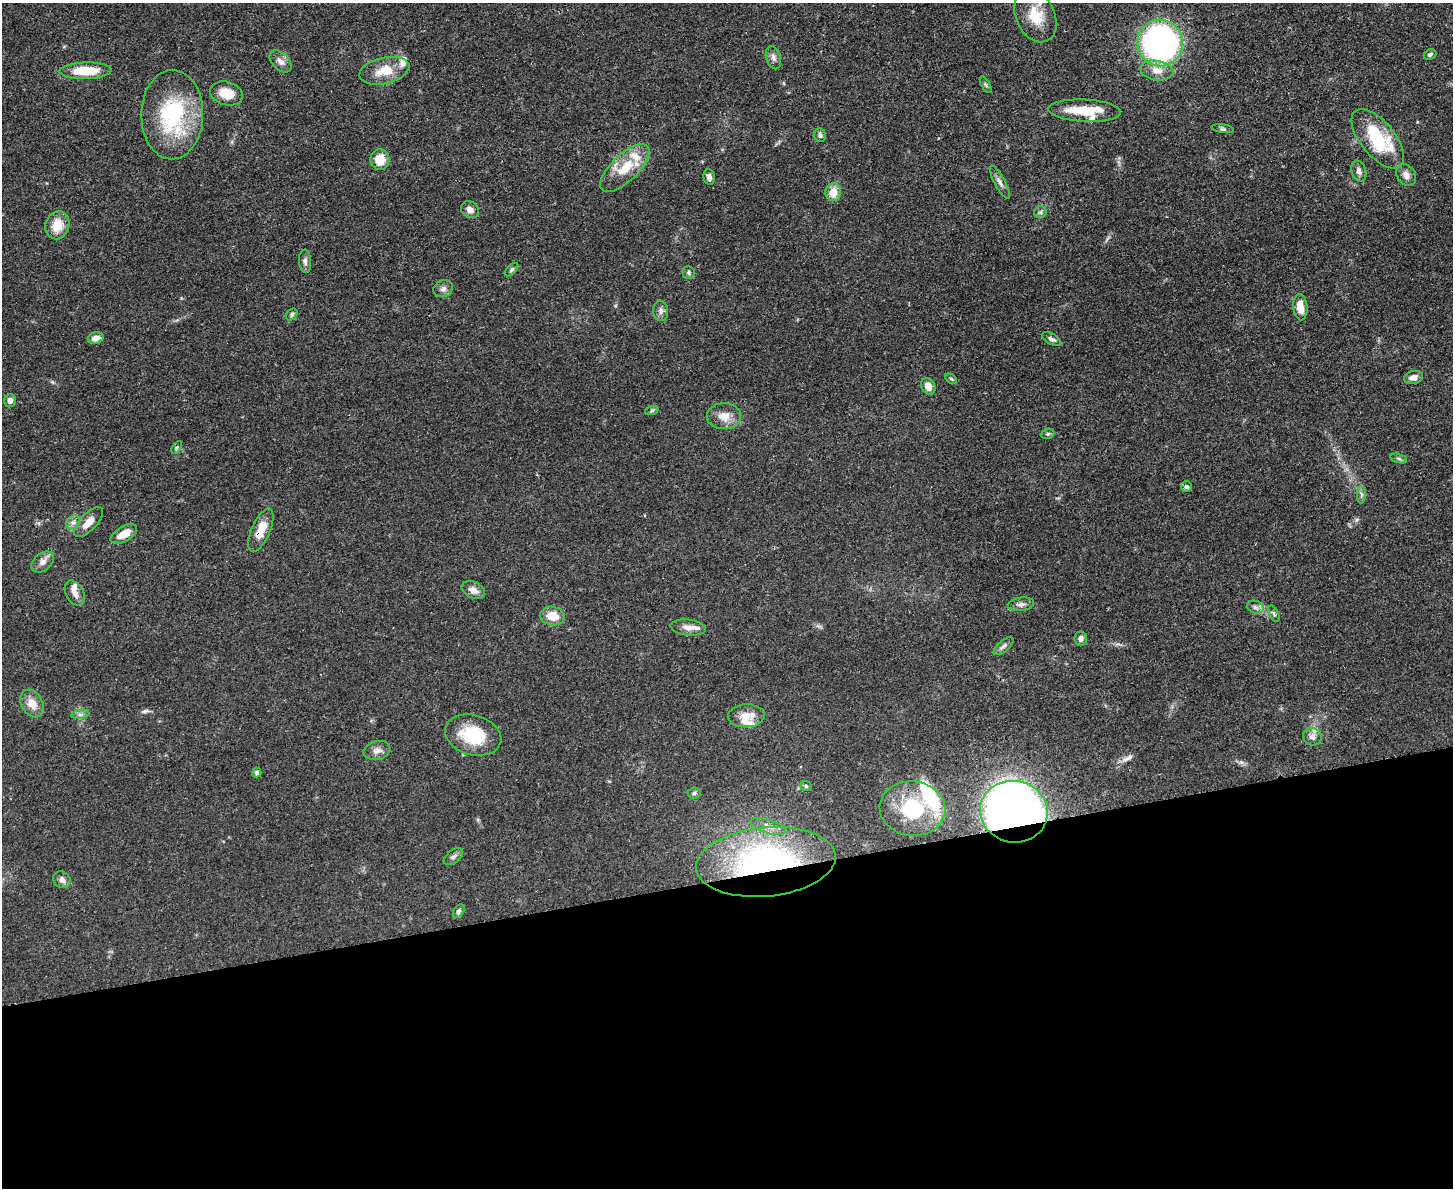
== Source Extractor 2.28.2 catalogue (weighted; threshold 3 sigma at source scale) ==
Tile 11 of 3 x 4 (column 2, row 4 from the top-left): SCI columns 1594-3044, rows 13-1198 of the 4749 x 4767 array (HDU 1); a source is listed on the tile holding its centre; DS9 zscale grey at full resolution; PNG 1455 x 1190 px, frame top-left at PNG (2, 3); each listed source drawn as its Kron ellipse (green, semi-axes under 4 px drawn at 4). Shown black and unused: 26% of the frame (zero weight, under 3 of 4 exposures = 2% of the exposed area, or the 3 px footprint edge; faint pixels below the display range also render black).
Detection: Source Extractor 2.28.2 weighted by HDU 2 'WHT'; one run over the whole footprint, this tile lists its part. Background 0.0461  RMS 0.0053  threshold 0.0236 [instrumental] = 3 sigma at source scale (4.5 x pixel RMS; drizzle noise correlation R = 1.50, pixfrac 1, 0.05/0.05 arcsec/px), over >= 5 px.
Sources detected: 81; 1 long thin detection or spike segment (spike, bleed or trail) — neither listed nor drawn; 5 inside a brighter listed object's ellipse — not listed separately; the other 75 listed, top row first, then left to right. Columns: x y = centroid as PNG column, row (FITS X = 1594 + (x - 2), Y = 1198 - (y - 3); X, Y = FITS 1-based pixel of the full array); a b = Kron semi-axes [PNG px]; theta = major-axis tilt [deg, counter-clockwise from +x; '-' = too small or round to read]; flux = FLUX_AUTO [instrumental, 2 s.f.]
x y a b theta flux
1035 16 27 19 -65 15
1160 43 23 22 - 160
1430 55 6 5 - 1.3
773 58 12 7 -74 2.4
280 61 13 8 -46 3.3
1157 70 16 10 -8 6
86 71 26 8 2 17
384 71 25 13 13 11
986 85 9 4 -60 0.91
226 93 17 11 -16 9.7
1085 111 36 11 -3 19
172 115 45 31 89 51
1223 129 11 4 -8 0.93
820 135 7 6 - 1.4
1378 139 36 17 -51 35
380 160 10 9 - 9.6
625 168 31 13 44 15
1359 171 11 7 -73 2.4
1406 175 12 9 -55 3.2
709 177 8 5 -81 2.2
1000 182 18 5 -62 2.5
833 192 9 8 - 6.9
470 210 9 7 -37 3.1
1040 212 6 6 - 1.1
57 225 14 12 72 9.5
305 261 12 6 -86 1.8
512 270 8 5 45 1.1
688 272 6 6 - 1.1
443 289 10 8 24 2.2
1300 307 13 7 -85 6.4
661 311 10 7 -84 2.2
292 315 6 5 - 1.1
96 338 8 5 15 3.5
1052 339 10 5 -28 1.6
1413 377 9 6 10 3
951 379 6 4 -31 0.71
928 386 8 6 -57 4.1
10 401 6 6 - 2.5
652 410 7 4 19 0.85
724 416 17 13 1 6.6
1048 434 7 5 20 0.88
177 447 7 4 59 0.79
1399 458 8 3 -19 0.98
1186 487 5 5 - 1.3
1361 495 9 4 90 1.3
73 522 7 6 - 1.8
89 522 19 8 46 5.7
261 530 23 9 66 9.3
124 534 14 7 30 6.7
43 562 13 8 40 3.3
473 590 12 8 -26 3.3
75 593 13 8 -61 3.2
1021 604 13 6 7 2.3
1255 607 8 6 -18 1.8
1274 614 9 4 -64 1.2
552 616 12 9 -9 8.4
688 627 18 8 -7 4.4
1081 638 7 6 - 2.2
1003 646 12 5 40 1.7
32 703 15 10 -61 6.2
80 714 9 4 8 1.5
746 716 18 11 3 7.1
473 735 29 20 -16 23
1312 737 10 8 -26 3.1
377 750 13 9 14 3.4
257 773 5 4 - 1.2
806 786 6 5 - 0.85
694 793 6 5 - 0.98
912 809 33 27 -5 35
1014 812 34 31 -12 410
768 826 18 7 -18 4.1
453 856 11 6 37 1.9
766 862 70 34 5 140
62 880 9 8 - 2.4
459 911 7 5 58 1.3
Overlapping masked pixels (flux is a lower limit): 3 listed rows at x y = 261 530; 1014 812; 766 862